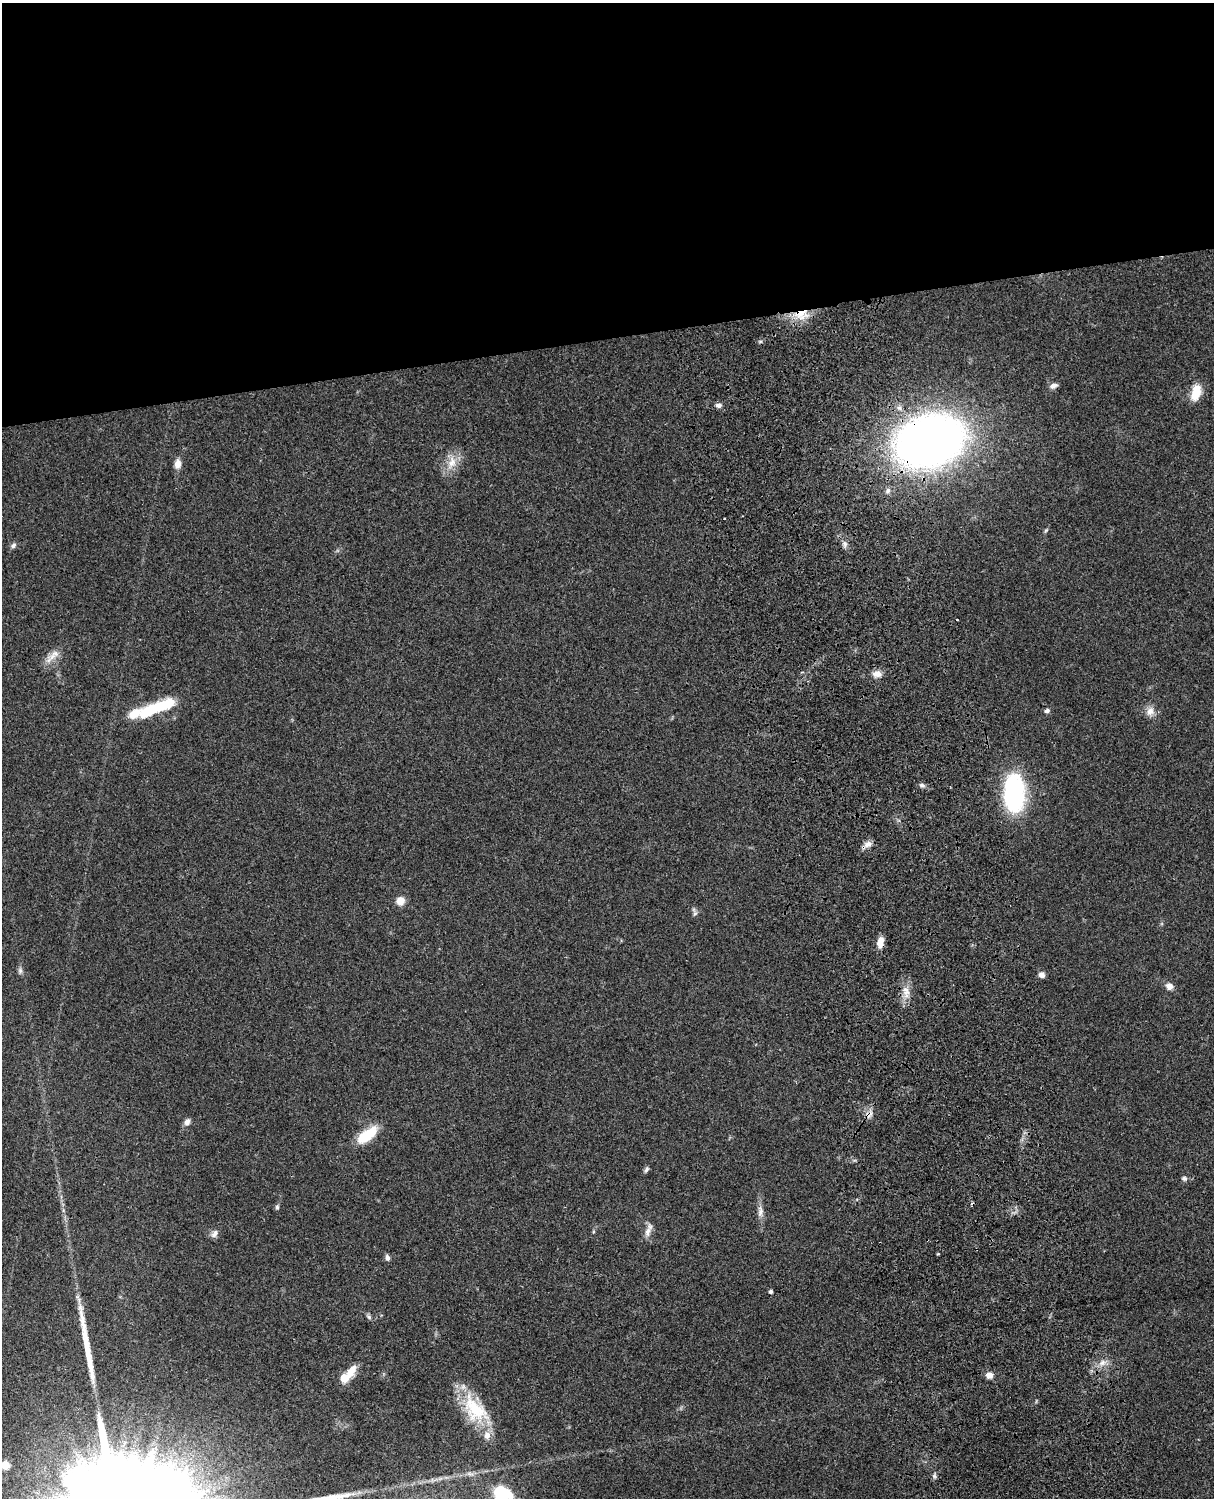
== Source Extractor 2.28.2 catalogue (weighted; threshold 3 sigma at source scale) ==
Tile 2 of 4 x 3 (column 2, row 1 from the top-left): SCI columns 1334-2545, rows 3268-4763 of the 5088 x 4928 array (HDU 1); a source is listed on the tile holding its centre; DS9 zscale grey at full resolution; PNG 1216 x 1500 px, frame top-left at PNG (2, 3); no overlay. Shown black and unused: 23% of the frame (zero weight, under 3 of 4 exposures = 6% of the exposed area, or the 3 px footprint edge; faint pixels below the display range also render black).
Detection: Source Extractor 2.28.2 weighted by HDU 2 'WHT'; one run over the whole footprint, this tile lists its part. Background 0.0975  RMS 0.0063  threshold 0.0285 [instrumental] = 3 sigma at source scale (4.5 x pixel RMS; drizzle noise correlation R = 1.50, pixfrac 1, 0.05/0.05 arcsec/px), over >= 5 px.
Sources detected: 54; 2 inside a brighter object's white glare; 2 cosmic-ray / hot-pixel residue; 1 long thin detection or spike segment (spike, bleed or trail) — not listed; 2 inside a brighter listed object's ellipse — not listed separately; the other 47 listed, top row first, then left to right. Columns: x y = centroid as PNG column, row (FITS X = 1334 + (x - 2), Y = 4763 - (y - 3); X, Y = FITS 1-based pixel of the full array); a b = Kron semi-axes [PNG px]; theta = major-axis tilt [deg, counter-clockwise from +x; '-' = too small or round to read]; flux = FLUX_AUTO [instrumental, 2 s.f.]
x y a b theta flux
802 314 18 14 12 12
1053 386 10 6 21 2.8
1196 393 19 11 73 11
718 405 8 6 -9 2.2
930 441 64 46 18 440
452 462 21 12 75 9.6
178 464 11 8 83 4.8
888 491 8 6 51 2.1
1046 530 7 4 45 0.87
845 544 9 7 -89 2.4
13 545 8 6 23 1.8
957 620 3 2 - 1.2
52 657 22 8 37 6.1
877 674 11 8 -3 4.2
158 707 40 13 17 28
1047 711 7 5 19 1.5
1150 711 13 11 72 4.8
922 785 8 5 -11 1.8
1014 793 45 23 -89 69
868 844 11 8 29 3.6
400 901 10 9 - 5.6
695 913 6 5 - 1.3
880 942 12 7 81 6.2
20 971 10 6 -90 1.8
1042 975 7 7 - 2.9
1169 986 9 8 - 3.6
906 992 16 8 -79 6.1
869 1115 11 9 51 3.5
187 1122 9 7 53 2.7
367 1135 27 12 38 17
646 1169 9 5 60 1.4
1184 1178 7 6 - 1.6
277 1207 7 5 -89 1.2
760 1211 18 7 89 4.1
648 1230 21 7 71 4.6
214 1234 12 7 53 2.8
387 1257 7 5 -80 2
770 1292 4 4 - 1.4
369 1317 8 6 -46 1.4
1102 1363 10 8 26 3.9
351 1370 17 11 54 7.2
989 1375 9 7 -10 3.6
344 1378 8 7 - 12
475 1410 44 25 -51 34
5 1465 12 11 - 6.3
934 1476 6 5 - 1.3
500 1492 31 16 -70 27
Overlapping masked pixels (flux is a lower limit): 5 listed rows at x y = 802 314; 930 441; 868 844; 880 942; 869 1115
Isophote crosses this tile's border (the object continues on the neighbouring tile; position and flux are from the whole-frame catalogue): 2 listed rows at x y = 5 1465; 500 1492